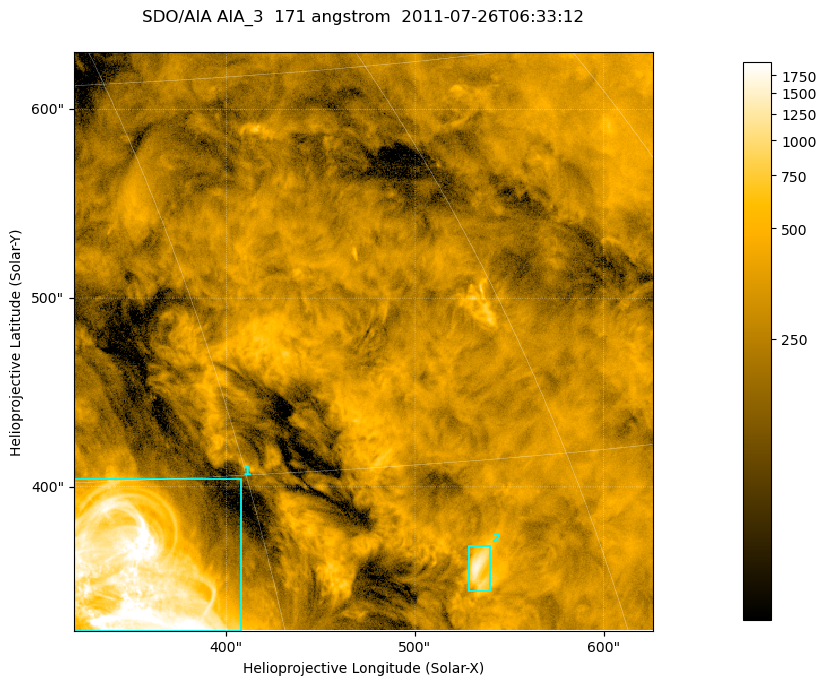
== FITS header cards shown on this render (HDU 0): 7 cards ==
TELESCOP= 'SDO/AIA '
INSTRUME= 'AIA_3   '
WAVELNTH=                  171
WAVEUNIT= 'angstrom'
DATE-OBS= '2011-07-26T06:33:12.34'
CTYPE1  = 'HPLN-TAN'
CTYPE2  = 'HPLT-TAN'

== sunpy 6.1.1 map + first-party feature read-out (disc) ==
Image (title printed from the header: SDO/AIA AIA_3  171 angstrom  2011-07-26T06:33:12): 512 x 512 px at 0.599 arcsec/px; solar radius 945 arcsec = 1576 px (partial field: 3.4% of the solar disc is inside the frame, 100% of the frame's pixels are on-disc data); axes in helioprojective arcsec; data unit not stated in the header (colour bar unlabelled)
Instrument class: DISC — disc imager (sunpy class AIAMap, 171 A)
Bright regions (active regions / flare kernels): reference = the on-disc median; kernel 5 px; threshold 5 sigma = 478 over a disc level ~265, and >= 1.15x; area >= 262 px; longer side >= 6 px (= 3.6 arcsec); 2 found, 2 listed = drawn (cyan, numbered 1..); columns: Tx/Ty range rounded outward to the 2 arcsec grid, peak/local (2 s.f.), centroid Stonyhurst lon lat
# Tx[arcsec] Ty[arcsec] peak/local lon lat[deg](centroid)
1 318..408 324..404 11 +25 +27
2 528..540 344..370 5.8 +39 +26